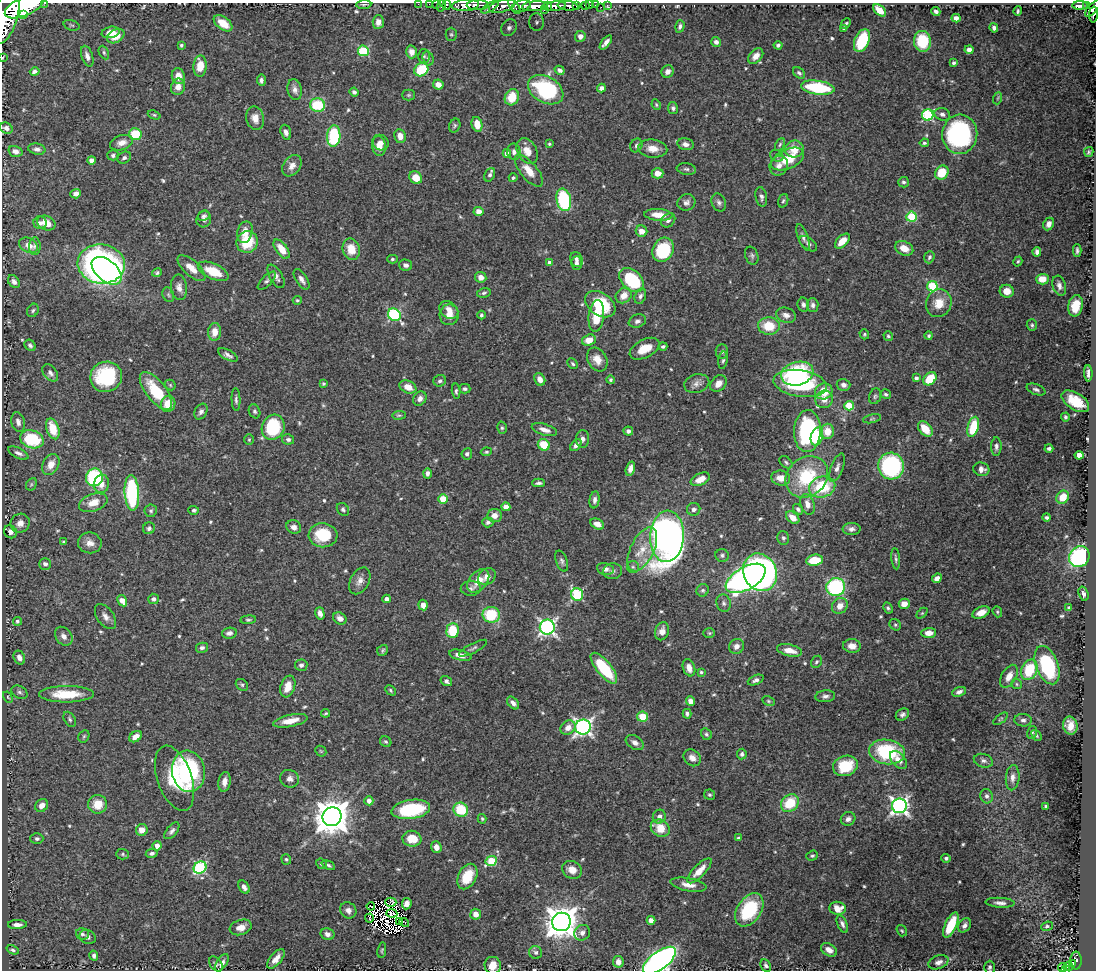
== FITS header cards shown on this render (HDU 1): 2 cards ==
NAXIS1  =                 1094
NAXIS2  =                  968

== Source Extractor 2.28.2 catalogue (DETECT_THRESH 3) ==
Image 1094 x 968 px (HDU 1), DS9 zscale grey, 1 PNG px = 1 image px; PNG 1098 x 972 px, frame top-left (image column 1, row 968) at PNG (2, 3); each listed source drawn as its Kron ellipse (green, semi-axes under 4 px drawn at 4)
Background 0.551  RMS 0.015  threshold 0.0447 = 3 sigma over >= 5 px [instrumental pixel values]
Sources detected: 615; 9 with non-positive FLUX_AUTO (blend fragments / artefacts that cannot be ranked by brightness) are neither listed nor drawn; of the other 606, the 500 brightest by FLUX_AUTO listed and drawn (106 fainter detections omitted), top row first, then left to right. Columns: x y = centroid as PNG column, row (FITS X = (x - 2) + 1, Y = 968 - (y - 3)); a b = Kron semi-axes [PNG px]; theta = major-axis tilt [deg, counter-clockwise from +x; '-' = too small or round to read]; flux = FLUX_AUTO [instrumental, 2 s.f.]
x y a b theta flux
45 3 3 2 - 44
364 4 7 3 5 1.4
418 4 2 2 - 7.8
429 4 2 2 - 10
436 4 2 2 - 12
442 5 6 2 72 30
446 5 5 3 - 48
466 5 13 5 4 1400
478 5 11 5 1 1000
590 5 2 2 - 7
595 5 2 2 - 10
607 5 3 2 - 7.9
1080 5 8 3 0 230
24 6 21 9 23 5700
502 6 13 6 16 850
514 6 9 4 -53 440
521 6 9 5 16 600
535 6 13 5 4 2000
548 6 4 3 - 480
556 6 10 4 9 1300
568 6 10 4 -6 280
576 6 3 3 - 130
585 6 4 3 - 89
1086 6 4 3 - 130
490 7 10 4 31 340
601 7 2 2 - 4.5
1093 8 10 5 46 570
544 10 2 2 - 150
879 10 7 4 -43 13
1018 11 4 2 - 1.4
936 12 4 3 - 2.8
6 14 30 12 76 4600
23 14 3 3 - 240
1093 15 8 3 87 230
956 18 4 4 - 5
378 22 7 5 86 5.8
537 22 9 7 89 3.7
223 23 11 6 -38 17
846 23 6 3 47 1.7
71 25 8 5 -18 2.2
680 26 6 4 74 2.6
509 28 9 7 52 4.2
843 28 3 3 - 1.7
994 28 4 4 - 2.8
111 32 9 5 13 12
451 34 6 5 - 1.8
116 36 9 6 29 14
580 36 5 5 - 5.8
862 40 12 7 68 57
922 41 10 8 -84 37
606 42 8 4 51 4.9
716 42 5 5 - 3.4
181 45 4 4 - 1.6
778 45 4 4 - 2.7
969 50 4 4 - 4.1
363 51 5 5 - 81
104 52 7 4 -64 1.9
411 52 6 5 - 5.2
87 56 11 5 -72 5.4
424 56 7 6 - 1.9
756 56 9 6 48 7.5
2 57 2 2 - 6.8
428 58 7 5 -73 2.3
954 63 3 3 - 2.5
200 66 10 6 88 17
421 70 7 6 - 41
560 70 5 4 - 3.3
35 72 5 3 - 2.4
668 72 6 6 - 5.8
799 73 7 5 -38 2.5
178 76 8 6 -75 11
261 80 6 4 -84 3.1
438 84 5 5 - 7.2
178 87 8 7 - 8.5
601 88 4 4 - 5
818 88 17 7 -8 77
295 90 10 7 -79 4.9
546 90 19 13 -29 78
354 92 4 4 - 2.6
408 95 6 5 - 1.6
512 97 8 7 - 18
998 98 6 3 70 1.4
318 105 8 6 -15 45
656 105 5 3 - 1.4
673 108 6 5 - 2.6
942 114 8 6 -18 3.8
154 115 6 4 -21 1.5
928 115 5 5 - 110
255 118 12 9 -76 9.4
477 124 7 5 -77 14
455 126 7 5 67 1.9
6 128 6 5 - 4.8
286 132 8 5 -71 4.6
135 134 6 6 - 37
960 134 20 17 86 170
334 136 10 6 86 68
400 136 7 6 - 7.4
122 143 12 7 18 7.3
380 143 8 7 - 5.4
924 143 4 4 - 1.8
549 144 3 3 - 1.6
686 144 8 5 -12 5.9
780 144 7 4 63 1.6
636 145 7 6 - 2.6
379 146 10 6 -82 8.6
37 149 9 5 -11 3.9
653 149 14 9 -5 12
794 149 9 8 - 14
15 151 7 5 -18 4.4
527 151 13 9 -60 12
514 152 8 6 -78 4.4
1089 152 5 4 - 1.7
507 154 4 4 - 6.4
113 155 6 5 - 2.5
777 156 7 5 -29 2.4
124 158 7 5 31 3.1
788 159 17 9 24 29
91 160 4 4 - 6.4
292 166 11 8 56 7.3
779 166 10 9 - 6.5
686 169 10 5 -8 2.4
529 171 19 8 -50 13
942 172 7 6 - 27
658 173 6 5 - 9.3
490 175 7 5 61 2.5
416 178 7 6 - 13
513 178 4 4 - 1.7
904 182 5 5 - 2.3
76 194 5 4 - 4.9
761 197 10 5 -78 3.3
564 200 11 7 -78 97
783 201 7 5 70 2
686 202 9 8 - 4.3
719 202 9 7 -67 3.4
479 211 5 4 - 7
658 215 14 6 -4 14
204 216 6 5 - 2.1
911 217 5 5 - 66
204 219 8 7 - 3.2
668 220 8 6 43 3.4
40 223 6 6 - 3.5
46 223 9 7 -23 12
1049 224 6 5 - 5.4
641 231 6 5 - 8.9
245 232 11 7 76 12
803 237 14 5 -70 3.6
842 241 9 5 45 12
247 242 11 10 - 36
808 244 10 6 -38 3.2
29 245 10 7 -28 9.2
35 246 9 5 89 2.9
904 248 9 6 -25 12
282 249 11 6 -54 15
351 249 11 8 -76 17
663 250 12 10 63 69
1077 250 6 3 90 2
1037 252 5 4 - 3.7
752 256 9 6 -71 2.7
929 257 6 5 - 2.3
392 259 5 4 - 1.7
576 259 8 6 -71 3.6
1018 261 5 4 - 1.5
550 263 4 4 - 9.2
576 263 6 5 - 3.5
101 264 23 19 -7 470
406 265 7 5 -13 3.6
191 268 17 7 -42 12
107 271 17 10 -40 200
213 271 16 7 -24 28
157 273 5 4 - 1.8
276 276 13 6 -60 5.4
481 277 6 5 - 6.6
302 279 11 5 -56 5
1042 279 6 5 - 13
632 280 14 9 -43 68
267 281 12 5 45 3
14 282 7 5 -49 3.7
932 286 5 5 - 76
1059 286 10 6 -73 4.7
179 287 13 8 -85 6.2
1007 291 7 6 - 11
484 293 7 5 13 2.2
168 295 8 5 -69 2.4
624 296 9 7 39 10
640 296 8 5 73 3.3
297 300 4 4 - 1.4
939 303 14 12 66 16
600 304 17 11 -34 51
803 305 7 6 - 3.3
813 305 6 6 - 3.4
1076 306 11 7 77 18
33 310 7 5 59 2.3
449 310 10 8 -41 8.6
394 315 7 6 - 140
449 315 10 9 - 11
481 315 4 4 - 2.1
786 315 10 7 -19 5.5
596 316 16 7 84 28
637 321 9 6 20 3.3
1032 325 6 5 - 1.9
769 326 11 8 -5 27
215 332 9 6 85 11
864 334 5 4 - 1.6
888 336 5 4 - 1.8
929 336 4 4 - 1.7
589 340 7 5 20 12
30 345 6 5 - 2.6
663 346 4 4 - 2
645 349 16 9 27 16
722 351 7 6 - 2.9
228 355 10 5 -29 3.8
597 359 13 9 -60 11
723 360 9 4 82 2.3
573 364 6 4 -46 1.9
50 373 10 6 -51 4.2
1088 373 8 3 -88 4.3
797 374 16 11 15 90
106 377 16 15 - 71
916 378 4 4 - 3.3
540 379 6 5 - 7.8
930 379 8 5 41 28
611 380 4 4 - 1.7
440 381 6 5 - 2.7
800 383 27 13 -9 120
324 384 4 4 - 1.6
697 384 13 9 15 5.9
718 384 9 7 48 8.8
170 385 6 4 -47 1.5
843 385 7 6 - 4.4
408 387 9 6 -23 11
465 389 5 4 - 2.5
1036 389 10 5 -21 2.9
156 391 23 10 -52 40
456 391 8 4 -86 2.2
824 391 9 8 - 24
886 394 5 4 - 2.1
875 396 8 6 72 2.1
420 399 7 6 - 5.2
824 399 9 8 - 7.8
236 400 11 4 -88 2.8
1075 401 15 8 -32 25
168 404 8 7 - 16
849 406 5 4 - 38
255 411 7 5 -67 2.1
201 412 8 6 61 3.7
399 415 7 4 3 1.5
1065 417 4 4 - 1.9
872 419 9 4 12 1.7
18 422 10 6 -76 5.1
273 427 13 11 63 74
973 427 10 5 74 39
502 428 6 5 - 1.7
53 429 11 6 -72 23
925 429 9 6 -49 19
544 430 13 5 -18 6.4
628 431 5 4 - 3
807 431 21 13 87 140
827 431 7 7 - 15
817 437 9 6 75 35
32 439 12 9 -18 57
288 439 6 5 - 2.9
583 439 9 6 87 4.7
249 440 5 5 - 1.4
544 445 6 5 - 36
576 445 7 4 50 3.9
996 447 9 5 89 3.4
1049 448 4 3 - 2.7
486 452 5 3 - 1.6
18 453 11 5 -25 4.2
467 454 6 5 - 2.9
1079 455 4 4 - 18
786 462 7 5 -39 2.2
51 464 11 8 63 11
891 466 13 13 - 150
630 468 7 4 74 5.2
837 468 15 6 69 5.1
981 469 8 7 - 5.4
427 473 5 4 - 3.6
94 477 9 8 - 120
807 477 23 19 40 62
781 478 9 7 -8 10
700 479 10 6 25 12
538 483 6 4 0 2.7
31 484 6 5 - 1.6
102 484 9 7 81 8.1
822 487 13 10 14 52
132 493 18 7 -87 130
1063 497 7 6 - 18
443 499 4 4 - 28
595 500 8 5 82 3.7
93 503 15 8 19 13
808 504 10 7 -74 7.6
506 507 4 4 - 8.8
343 509 7 5 -50 2.4
694 509 7 6 - 4.2
798 509 6 4 -50 2.5
194 510 5 4 - 2.4
151 511 6 6 - 2.2
494 515 7 6 - 7.6
793 517 8 5 -40 11
1047 517 4 4 - 2.3
488 522 5 5 - 2.7
20 523 10 9 - 7.3
597 524 7 5 -27 7.3
294 527 8 6 -24 5
149 528 6 5 - 2.8
852 529 9 6 1 4.2
10 532 7 6 - 4.6
323 535 14 12 -2 39
667 536 26 17 87 840
783 538 7 6 - 2.3
64 542 4 3 - 1.9
90 543 12 10 -8 8.6
642 549 24 11 64 21
722 555 7 6 - 2.3
1079 557 11 9 49 130
896 559 11 4 -84 2.3
814 560 8 5 10 28
562 561 11 5 -71 3.1
45 564 6 5 - 3.8
633 567 6 6 - 2.3
605 569 8 6 -10 5.8
613 571 9 8 - 3.8
760 572 19 16 -63 570
487 577 9 7 37 7.8
746 578 22 11 30 270
937 578 5 4 - 5.1
360 581 14 9 61 7.1
478 581 13 9 49 18
836 587 9 9 - 120
471 588 10 7 3 3.5
703 590 6 6 - 2.2
1083 594 7 4 -72 3.2
577 595 6 6 - 100
154 599 5 5 - 3.2
387 599 4 4 - 4.9
122 601 6 4 -59 10
724 603 9 7 -73 3.3
904 604 5 5 - 9.4
423 605 5 4 - 6.3
840 606 8 7 - 10
888 608 6 4 -62 1.9
1069 608 4 3 - 1.9
981 612 9 5 24 8.9
997 612 6 4 -69 1.5
320 613 6 4 -72 5.7
922 613 6 4 44 1.5
491 615 9 8 - 46
105 617 14 8 -55 6.3
340 618 7 5 -36 5.6
248 620 8 4 5 1.8
17 621 4 4 - 2.3
895 625 6 5 - 1.7
547 627 7 7 - 310
452 631 7 6 - 39
662 631 9 7 74 7.6
229 633 7 5 11 3.5
709 633 6 5 - 1.5
929 633 7 5 2 8.6
64 636 10 7 -52 7
736 646 8 7 - 5.2
852 646 9 7 -6 7.8
202 648 6 5 - 3
473 648 15 4 28 2.7
383 650 6 5 - 1.7
789 650 13 6 -14 12
460 655 11 5 -14 7.6
19 658 7 5 -64 5.8
816 662 6 5 - 2
301 665 6 6 - 3.5
1047 665 20 11 -69 85
604 668 19 7 -51 60
689 668 9 6 -71 7.8
1029 670 11 8 65 41
701 672 4 4 - 1.7
1009 676 12 7 60 8.8
756 680 8 4 22 3.6
446 681 6 5 - 3
1016 684 5 5 - 1.4
242 685 7 5 -42 2
288 686 11 7 71 13
391 690 6 3 -46 1.8
19 692 8 6 -30 3
959 692 7 4 22 3.9
66 694 27 8 0 35
825 696 10 6 5 3.5
8 697 6 4 -60 1.5
691 701 5 4 - 6.7
768 701 6 4 -27 1.5
513 703 7 5 -48 4.5
325 713 4 3 - 1.5
687 714 5 4 - 2.8
902 714 7 5 37 3.2
642 717 5 5 - 23
70 719 8 5 -59 2.3
1001 719 8 4 37 1.6
1023 720 8 6 -4 3.3
290 721 17 6 12 14
1070 725 9 7 -78 11
583 727 8 7 - 360
568 728 8 6 38 7
1032 733 6 5 - 1.8
706 734 6 5 - 2.1
1036 735 6 4 -51 1.8
84 736 6 5 - 1.6
136 737 7 5 33 9.5
386 742 6 5 - 1.7
635 743 10 6 -33 5.8
321 751 6 5 - 1.4
887 752 18 12 -8 72
742 754 5 5 - 2.3
692 758 9 7 -42 6
898 760 10 6 -48 8.7
983 761 10 6 -17 3.5
845 766 13 10 19 38
188 771 21 16 -82 120
175 778 34 17 -71 49
1013 778 12 7 86 5.8
290 779 9 8 - 5.6
224 782 10 6 81 8.1
709 795 5 5 - 1.7
987 796 7 6 - 3.3
369 801 4 4 - 6.7
790 803 10 8 44 33
98 804 9 9 - 19
42 805 7 6 - 7.8
899 806 7 7 - 420
1046 806 3 3 - 1.8
411 809 19 9 8 73
461 810 7 7 - 39
332 817 9 9 - 2400
659 817 7 6 - 4.8
482 819 5 3 - 1.4
848 819 7 6 - 4.7
660 828 10 8 -33 22
142 830 6 6 - 11
172 831 10 5 50 3.5
738 838 4 3 - 1.4
37 839 6 5 - 2.6
412 839 9 8 - 18
157 846 4 4 - 6.4
436 847 6 5 - 7.1
152 853 6 4 10 2.8
123 854 6 5 - 1.9
812 856 6 5 - 1.9
946 858 4 4 - 2.7
286 859 5 5 - 1.5
491 861 6 5 - 59
321 864 6 4 -41 1.6
328 865 7 4 -26 2.2
200 867 7 6 - 110
572 870 10 8 -27 10
699 871 16 6 46 13
467 876 13 9 63 29
688 885 18 6 -10 9.2
244 887 7 5 -57 4.1
391 902 6 4 0 6.7
1000 903 15 5 -3 4.4
407 904 5 5 - 6.6
371 906 4 2 - 1.9
837 908 8 6 -7 12
348 910 8 7 - 5.6
749 910 18 12 56 64
392 913 5 4 - 2.7
476 914 5 5 - 8
369 918 4 2 - 1.5
651 920 4 4 - 7.5
399 922 3 2 - 1.6
404 922 5 2 - 4.7
561 922 9 9 - 2000
842 924 9 5 -65 3.5
17 925 9 4 3 5.4
951 925 13 5 65 36
964 925 8 5 59 4.3
1047 926 6 4 21 1.9
241 927 11 7 17 8.9
902 931 6 4 -54 1.4
582 933 8 7 - 4.8
82 934 6 5 - 2.5
327 934 7 5 -14 4.4
88 937 8 7 - 3.6
13 950 6 4 -22 2
382 950 8 4 82 1.5
829 950 9 6 -31 6.9
536 952 7 6 - 3.5
94 956 5 4 - 3.6
276 959 12 5 51 8.5
659 960 19 8 37 460
1076 960 9 5 -89 130
618 962 6 5 - 5.9
938 962 10 6 19 5.7
222 963 10 5 56 5.2
216 964 8 5 -52 2.6
1072 964 4 3 - 76
493 965 8 8 - 15
766 965 6 5 - 2.7
1068 966 4 4 - 80
990 967 6 5 - 2.5
1063 968 4 3 - 28
1065 970 3 2 - 35
At the frame edge (FLAGS 8, measured only in part): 16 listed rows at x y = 45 3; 418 4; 429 4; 436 4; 442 5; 446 5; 466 5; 478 5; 24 6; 1093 8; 6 14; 2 57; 659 960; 493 965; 990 967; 1065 970
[106 fainter detections neither listed nor drawn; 9 non-positive-flux detections neither listed nor drawn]